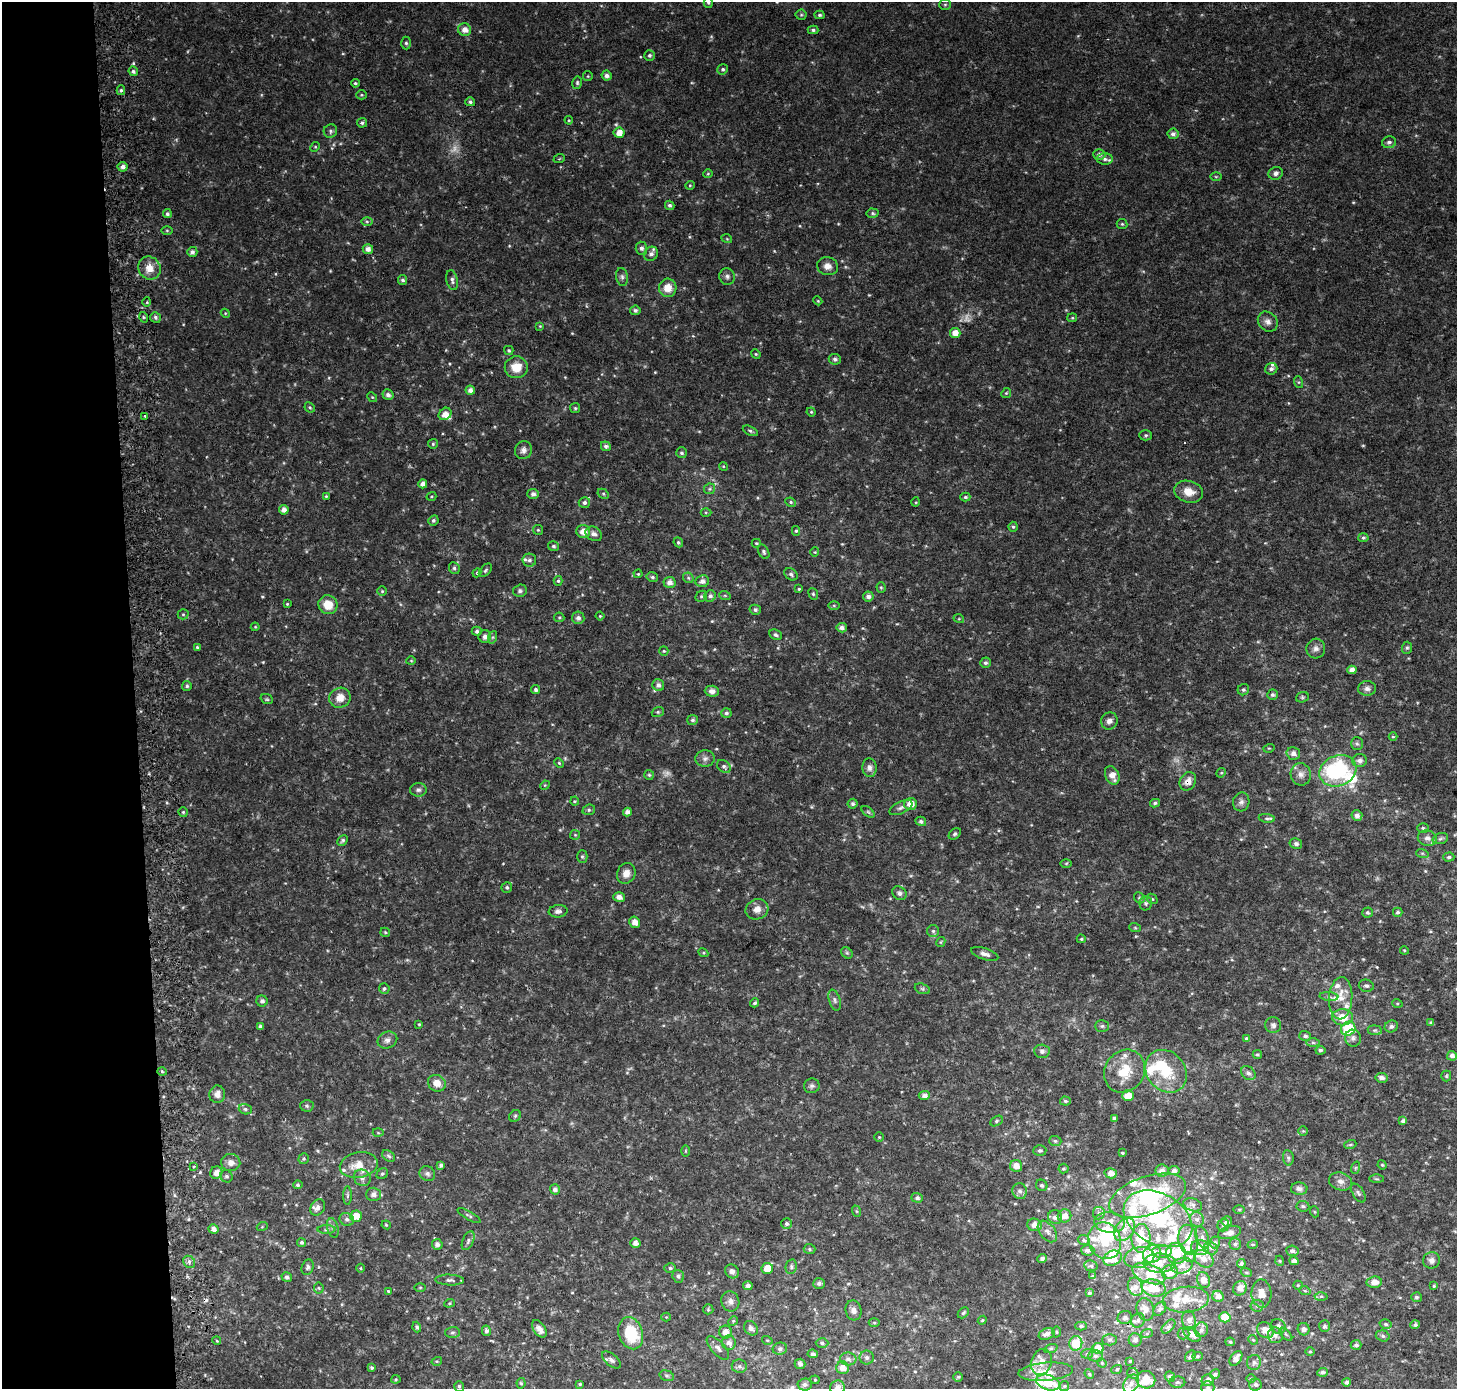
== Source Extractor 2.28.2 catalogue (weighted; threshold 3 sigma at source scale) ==
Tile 4 of 3 x 3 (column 1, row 2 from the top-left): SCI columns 74-1528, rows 1387-2773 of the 4511 x 4167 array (HDU 1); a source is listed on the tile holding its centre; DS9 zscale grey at full resolution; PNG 1459 x 1391 px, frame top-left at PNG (2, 2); each listed source drawn as its Kron ellipse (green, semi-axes under 4 px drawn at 4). Shown black and unused: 9% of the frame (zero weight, under 2 of 3 exposures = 2% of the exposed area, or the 3 px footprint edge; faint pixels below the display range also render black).
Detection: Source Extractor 2.28.2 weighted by HDU 2 'WHT'; one run over the whole footprint, this tile lists its part. Background 0.0409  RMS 0.011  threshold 0.0487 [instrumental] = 3 sigma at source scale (4.5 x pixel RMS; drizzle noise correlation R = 1.50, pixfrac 1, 0.0396/0.0396 arcsec/px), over >= 5 px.
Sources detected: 576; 3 too faint to see at this stretch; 7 inside a brighter object's white glare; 1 cosmic-ray / hot-pixel residue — neither listed nor drawn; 41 inside a brighter listed object's ellipse — not listed separately; of the other 524, all 500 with FLUX_AUTO >= 0.964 (the completeness limit of this list) listed and drawn (24 fainter detections not listed), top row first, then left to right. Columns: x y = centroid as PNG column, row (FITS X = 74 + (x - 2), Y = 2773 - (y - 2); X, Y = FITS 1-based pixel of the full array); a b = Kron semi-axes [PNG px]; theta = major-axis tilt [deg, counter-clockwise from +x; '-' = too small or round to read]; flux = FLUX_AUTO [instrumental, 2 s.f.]
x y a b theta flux
708 3 5 4 - 1.7
945 5 6 5 - 1.6
801 15 5 5 - 1.5
820 15 5 4 - 2
465 30 7 6 - 7.8
813 30 5 4 - 2.1
406 43 6 5 - 2.2
649 55 5 5 - 2.1
723 69 5 5 - 2.2
133 71 5 4 - 2.6
588 76 5 4 - 1.2
607 76 5 5 - 4.5
355 83 4 3 - 1.6
577 83 6 5 - 1.8
121 90 5 4 - 2.1
361 95 5 4 - 1.3
470 102 5 4 - 2.5
569 120 4 4 - 1.3
362 123 5 5 - 2.5
330 131 7 6 - 2.8
619 133 5 5 - 9.7
1173 134 5 5 - 3.7
1389 142 7 6 - 3.1
315 147 5 4 - 1.3
1099 155 6 5 - 3.6
559 159 6 3 19 1
1105 159 8 5 0 3.8
122 167 5 5 - 4.6
1276 173 7 6 - 3.4
708 174 4 4 - 1.1
1216 177 5 3 - 1
690 185 5 4 - 1.2
670 205 5 4 - 2.4
873 213 6 4 -3 1.9
167 214 4 4 - 2.4
367 221 6 4 -1 1.8
1122 224 5 5 - 1.5
167 230 6 4 -1 1.3
727 239 5 3 - 0.97
641 248 6 6 - 3.3
368 249 5 5 - 6
192 252 5 5 - 3.8
651 254 7 6 - 4.4
828 266 11 9 -13 7
149 268 12 11 - 12
622 277 9 6 -80 3
727 277 8 7 - 3.4
403 280 5 4 - 2.3
452 280 10 5 -77 3.5
668 288 9 8 - 13
818 301 4 3 - 1.1
147 302 5 3 - 1
635 310 5 4 - 2.5
225 313 4 3 - 0.99
143 317 5 3 - 1.3
156 317 5 5 - 2.8
1072 318 5 4 - 1.2
1268 322 11 9 -45 5.8
540 326 4 4 - 0.97
955 333 5 5 - 10
509 350 5 4 - 1.7
756 354 5 4 - 1.3
835 359 6 5 - 2.3
516 367 11 11 - 18
1271 369 6 5 - 3.3
1298 382 6 4 -71 1.5
470 390 5 4 - 5.1
1006 393 5 4 - 1.4
388 395 6 5 - 4.1
372 397 5 4 - 1.3
310 407 5 4 - 1.7
575 408 5 5 - 1.5
811 412 4 4 - 1.3
445 414 7 5 42 7.8
145 416 3 3 - 3.4
750 431 8 4 -25 2.1
1146 435 6 5 - 1.9
433 444 5 5 - 1.6
606 446 5 4 - 3.1
523 450 9 8 - 4.8
682 453 5 5 - 2.1
723 466 4 3 - 1
423 484 4 4 - 5
710 489 6 5 - 2
1189 492 14 10 -16 13
533 494 6 5 - 4.1
603 494 6 4 -29 1.6
326 496 3 3 - 1.2
431 496 5 3 - 1.1
965 497 5 4 - 1.9
791 502 5 4 - 1.4
916 502 5 3 - 0.96
584 503 6 5 - 2.9
284 510 4 4 - 5.8
706 512 5 3 - 1.1
433 520 5 5 - 2.3
1013 527 5 4 - 1.7
538 530 5 5 - 1.3
796 531 5 4 - 1.6
583 532 7 6 - 10
594 534 9 6 -35 4.6
1363 538 5 4 - 1.7
678 542 5 4 - 1.9
756 543 4 3 - 1.2
553 546 5 5 - 1.9
764 552 8 5 -60 2.3
815 552 4 4 - 1.2
529 560 7 6 - 2.8
454 568 6 5 - 2.3
485 570 8 5 46 2
477 573 4 4 - 1.3
638 574 4 4 - 1.2
791 574 7 5 -40 2.6
652 577 6 4 -15 1.9
688 578 6 5 - 1.7
558 581 5 4 - 1.7
702 581 7 6 - 5.1
669 582 6 5 - 6.6
881 587 5 4 - 1.3
799 589 4 3 - 1.2
382 591 4 4 - 1.5
520 591 7 6 - 2.7
813 594 6 4 -69 1.5
701 596 6 5 - 1.8
710 596 6 5 - 3.3
725 596 6 3 -19 1.3
868 596 5 5 - 3.9
287 604 4 3 - 1
328 605 9 9 - 18
834 605 6 4 0 1.3
755 610 5 5 - 2.6
183 614 5 5 - 1.7
600 616 4 4 - 1.2
559 617 5 4 - 1.4
578 618 6 6 - 3.8
959 619 5 3 - 1
255 627 4 4 - 1
842 628 5 4 - 4.8
477 631 5 4 - 2.9
776 635 6 5 - 2.5
485 637 6 6 - 4.9
493 637 6 4 71 1.8
197 647 4 4 - 1.3
1407 648 6 5 - 1.8
1316 649 10 9 - 5.1
664 651 5 4 - 1.3
411 661 4 4 - 1.1
985 663 5 5 - 2.4
1352 670 5 4 - 5.7
658 685 6 5 - 3.9
187 686 5 5 - 1.9
1367 688 9 7 3 4.6
536 690 4 4 - 2.6
1243 690 6 5 - 2.2
712 691 7 5 -3 5.7
1272 695 5 5 - 2.4
1302 697 6 5 - 1.6
340 698 11 9 28 12
267 699 6 4 -20 1.5
658 712 6 5 - 1.6
726 713 5 5 - 2.2
692 720 5 5 - 2.3
1109 721 9 8 - 5.3
1393 737 4 3 - 0.99
1357 744 6 6 - 2.2
1269 748 5 3 - 1.1
1293 753 7 6 - 4.9
705 759 10 8 4 4.5
1360 760 7 6 - 4.5
559 763 5 4 - 1.3
724 766 8 6 -42 3
869 768 9 7 -84 4.6
1338 771 19 15 22 100
1221 773 5 4 - 1.3
1301 774 11 10 - 6.6
649 775 5 5 - 1.5
1112 775 10 6 -66 8.9
1188 781 10 7 59 7.5
545 785 5 4 - 1.1
418 790 8 7 - 3.2
575 801 4 4 - 1.1
1241 802 9 8 - 4.4
1155 803 5 3 - 2
853 804 5 5 - 2.3
911 804 6 6 - 9.4
901 808 12 6 26 3.6
589 810 6 5 - 1.9
183 812 5 4 - 1.4
627 812 4 4 - 5.3
868 812 7 4 -37 1.9
1357 816 5 5 - 4.8
1267 818 8 4 -9 2.3
921 821 5 4 - 2.8
1423 828 6 5 - 1.7
955 834 7 5 44 2
575 835 5 5 - 1.2
1427 838 9 7 -14 5.2
1440 839 8 5 17 2.7
343 840 6 4 46 1.7
1296 844 6 5 - 3.2
1422 853 6 4 -18 1.5
582 857 6 5 - 1.9
1449 857 6 4 2 2.2
1066 863 5 3 - 1.1
626 873 10 9 - 8.1
507 887 5 5 - 2
899 893 7 6 - 2.9
619 897 6 5 - 4.9
1139 898 6 5 - 1.7
1152 899 6 4 -42 1.5
1146 903 7 6 - 2.3
757 909 11 10 - 7.8
558 911 9 6 8 3.9
1367 912 5 5 - 2.1
1398 912 5 4 - 2.2
635 922 6 5 - 6.2
1135 928 6 3 -19 1.1
933 931 6 6 - 2.4
385 932 5 4 - 1.2
1081 939 4 3 - 1.3
941 942 5 4 - 1.1
1404 950 4 3 - 1
703 953 5 4 - 1.3
847 953 6 5 - 1.8
985 954 14 5 -18 5.1
1366 986 7 6 - 2.5
384 989 5 5 - 2.2
922 989 8 5 -20 2
1329 997 9 4 -5 2.4
1341 998 21 11 86 17
835 1000 10 5 -73 3.2
262 1001 6 5 - 3
755 1003 4 4 - 1.8
1397 1003 5 3 - 1.1
1342 1017 10 8 1 19
1431 1022 4 4 - 2
419 1024 3 3 - 1
1273 1025 8 8 - 3.5
260 1026 4 3 - 2.5
1102 1026 7 5 2 2.4
1391 1026 7 6 - 3.1
1348 1029 7 6 - 54
1375 1030 7 5 -6 2.1
1305 1036 6 5 - 2.5
1353 1038 8 8 - 4
1246 1039 4 4 - 2
387 1040 10 8 23 4.9
1313 1043 6 4 0 2.1
1320 1050 5 4 - 2.1
1042 1051 8 6 -3 3.6
1257 1054 4 4 - 1.6
1452 1056 5 5 - 4.7
162 1071 5 3 - 1.2
1124 1071 22 19 54 31
1166 1071 23 19 -50 40
1248 1073 8 6 -40 4
1446 1076 5 5 - 1.4
1381 1078 6 5 - 4.3
437 1083 9 8 - 9.5
812 1086 8 7 - 3
217 1094 9 8 - 6.7
924 1095 5 4 - 4.2
1128 1096 6 5 - 11
1065 1101 5 4 - 1.7
307 1106 7 5 -2 2.1
245 1109 6 5 - 2.5
515 1116 6 5 - 1.8
1114 1118 4 4 - 1.7
997 1121 7 4 29 1.9
1403 1121 4 4 - 2.6
1303 1131 5 5 - 1.4
378 1133 5 3 - 1.1
879 1137 5 5 - 1.3
1055 1141 6 5 - 2.2
1350 1145 6 4 19 1.4
685 1151 6 4 90 1.3
1040 1151 6 5 - 2.4
1122 1153 3 2 - 1.1
388 1156 7 5 -40 2.3
1288 1158 8 5 -81 2.6
304 1159 5 5 - 1.7
231 1163 9 8 - 6.4
359 1165 19 12 10 19
441 1165 4 4 - 2.5
1382 1165 5 4 - 1.3
1016 1166 6 6 - 9.2
193 1167 3 3 - 1.9
1355 1168 6 4 71 1.5
1063 1169 5 5 - 1.8
1162 1170 7 6 - 5.7
1174 1171 5 4 - 3.6
216 1173 6 6 - 7.1
1111 1173 6 5 - 6.4
382 1174 6 5 - 1.7
427 1174 8 7 - 3.8
226 1176 6 6 - 2.4
362 1178 9 8 - 5.5
1377 1179 7 3 0 1.3
1340 1181 12 8 -19 6.4
298 1185 5 4 - 1.9
1042 1185 6 5 - 2.3
555 1189 5 5 - 3.8
1299 1189 8 6 -2 4.4
1020 1191 8 7 - 4.7
1358 1193 10 5 -59 2.9
374 1194 7 7 - 6
347 1196 9 4 90 2.3
1148 1196 40 19 19 110
917 1198 5 5 - 3
1193 1205 10 6 -18 4
1303 1206 6 5 - 2.1
318 1207 9 6 52 4.7
1239 1209 6 4 0 1.4
856 1211 6 3 -71 1.2
1315 1212 6 3 -71 1.1
1099 1213 6 6 - 2.7
356 1216 6 5 - 12
469 1216 13 4 -30 2.3
1064 1216 7 6 - 8.5
1055 1217 7 7 - 4.7
347 1219 7 6 - 3.3
1158 1219 37 25 -29 110
1197 1220 7 7 - 3.7
1227 1221 5 5 - 3.8
1109 1222 15 10 -6 12
787 1224 5 5 - 2.4
386 1225 4 4 - 1.1
1034 1225 7 6 - 7.9
1223 1225 6 6 - 2.7
262 1227 5 3 - 1.1
333 1228 10 5 -76 3.6
214 1229 5 4 - 5.3
1125 1229 13 9 52 10
326 1230 9 4 1 2.5
1047 1231 12 7 -52 5.8
1229 1232 12 6 14 6.2
1141 1238 14 9 88 28
1202 1238 11 6 -70 4.8
1084 1240 6 5 - 2.1
1188 1240 15 9 -79 15
468 1241 10 5 66 3
1105 1241 19 16 -67 33
302 1242 4 4 - 2.3
1215 1242 6 5 - 2.1
635 1243 5 4 - 5.2
437 1244 5 5 - 4.3
1235 1244 6 6 - 3
1253 1244 5 3 - 1
1200 1248 9 7 -10 11
1211 1248 7 6 - 3.2
809 1249 6 5 - 1.6
1088 1250 7 5 -1 3.5
1292 1251 6 5 - 3.9
1162 1252 10 6 6 4
1176 1253 10 10 - 16
1152 1254 9 8 - 22
1139 1257 15 10 11 12
1190 1257 5 5 - 2.2
1112 1258 9 7 22 21
1042 1259 5 4 - 2.4
1204 1259 10 7 -34 6.7
1432 1260 8 8 - 4.3
1280 1261 5 3 - 1.1
1294 1261 4 4 - 4.8
189 1262 6 5 - 2.9
1159 1263 16 9 1 14
1241 1263 4 4 - 2.8
1091 1266 7 5 -11 2.1
1182 1266 11 7 14 6.7
308 1267 8 5 71 2.6
791 1267 7 5 78 2.2
361 1268 4 3 - 0.97
670 1268 6 5 - 1.8
767 1268 6 5 - 13
732 1271 7 6 - 4
1170 1272 8 7 - 13
1246 1272 6 3 -19 1.2
1149 1274 17 9 -20 18
678 1276 6 5 - 2.3
1092 1276 4 4 - 0.99
287 1277 5 5 - 2.7
450 1280 14 5 -2 3.5
1204 1280 8 6 -69 6.4
1374 1282 8 6 5 8.2
819 1283 6 5 - 3
1298 1285 5 4 - 1.2
748 1286 5 4 - 3.2
1434 1286 4 4 - 1.4
420 1287 5 3 - 1
1135 1287 9 7 -68 5.3
319 1288 5 5 - 1.5
1154 1288 12 8 -13 19
1240 1288 7 6 - 6.7
388 1291 4 3 - 1.2
1305 1291 6 3 -19 1
1089 1293 3 3 - 1.7
1261 1293 14 10 -88 9.7
1218 1296 6 5 - 6.6
1321 1296 6 4 1 1.7
1416 1297 5 5 - 2.1
1186 1300 23 13 5 17
730 1301 10 9 - 5.3
449 1303 5 4 - 1.4
1257 1306 6 6 - 2.8
708 1309 5 5 - 1.4
1145 1309 11 8 -77 6
1160 1309 8 5 51 2.4
854 1310 10 8 -76 5.4
963 1313 6 4 45 1.7
666 1317 4 4 - 1.1
1125 1317 7 6 - 2.7
1225 1317 5 5 - 18
982 1320 4 4 - 1.2
1138 1320 7 6 - 2.7
1189 1320 9 7 -80 4.1
733 1321 5 4 - 1.4
874 1323 5 3 - 1.4
1385 1324 6 4 -16 1.9
1415 1325 5 4 - 2.3
1081 1326 5 4 - 1.7
1278 1326 7 7 - 4.7
1324 1326 6 5 - 2.2
417 1327 5 4 - 2.5
1168 1327 8 5 45 2.4
751 1328 8 6 -48 5.3
539 1329 10 6 -56 7.1
1304 1329 6 6 - 4
1201 1330 7 6 - 3.2
1265 1330 9 7 -33 9.7
486 1331 5 4 - 2.9
452 1332 7 5 2 2.2
726 1332 6 6 - 8.3
1056 1332 5 3 - 1.2
631 1333 16 12 -72 46
1147 1333 6 4 20 1.4
1047 1334 8 5 22 4.7
1183 1334 6 6 - 2
1286 1334 8 3 -45 1.7
1192 1335 9 6 -37 6.5
1275 1335 8 7 - 4.8
1383 1336 7 5 -17 2.3
767 1340 5 3 - 1
1110 1340 7 5 1 2.4
1135 1340 6 6 - 2.8
1253 1340 5 4 - 1.2
217 1341 4 3 - 1
1230 1342 5 4 - 1.6
729 1343 7 7 - 5.5
822 1343 6 5 - 2.3
1076 1343 7 6 - 27
1356 1345 5 5 - 3
718 1348 15 6 -47 5.6
1051 1348 7 4 19 1.5
780 1349 7 6 - 3.4
1098 1349 5 5 - 18
1310 1352 4 3 - 1
813 1354 5 4 - 2.9
1087 1354 6 5 - 1.8
1095 1356 7 5 -1 2.5
1190 1356 6 4 50 3
1197 1356 5 4 - 1.7
867 1358 7 7 - 3.6
1236 1358 8 5 55 7.2
848 1359 8 6 -2 4
611 1360 11 6 -41 3.7
437 1361 5 3 - 1.2
1130 1361 3 3 - 1.1
1041 1362 13 10 69 9.6
1254 1362 7 7 - 3.5
1102 1363 5 4 - 1.3
800 1364 5 5 - 3.8
739 1366 7 6 - 3.5
371 1367 4 4 - 2
843 1368 6 6 - 7.6
1117 1369 5 3 - 1.1
1046 1372 27 9 5 15
1323 1372 5 4 - 2.5
1133 1373 6 5 - 2.2
1089 1374 5 4 - 1.4
1215 1374 5 4 - 3.1
667 1376 7 5 -17 2.2
958 1377 5 4 - 1.5
1170 1377 5 5 - 4.1
396 1379 4 4 - 1.1
1251 1379 5 3 - 1.2
815 1380 4 4 - 1.2
1146 1380 9 8 - 21
1208 1380 6 5 - 5.7
1048 1382 12 7 -18 31
1177 1382 8 5 1 2.4
1347 1382 4 3 - 2.9
521 1383 5 4 - 1.6
580 1384 4 4 - 1.4
805 1384 7 6 - 4
1131 1384 10 7 56 6.5
1255 1384 6 6 - 2.9
459 1386 5 5 - 2.4
1064 1386 5 4 - 1.5
837 1387 7 7 - 5.1
1208 1388 6 6 - 2.9
Overlapping masked pixels (flux is a lower limit): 1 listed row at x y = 1188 781
Isophote crosses this tile's border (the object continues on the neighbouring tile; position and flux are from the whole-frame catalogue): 3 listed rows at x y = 708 3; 837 1387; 1208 1388